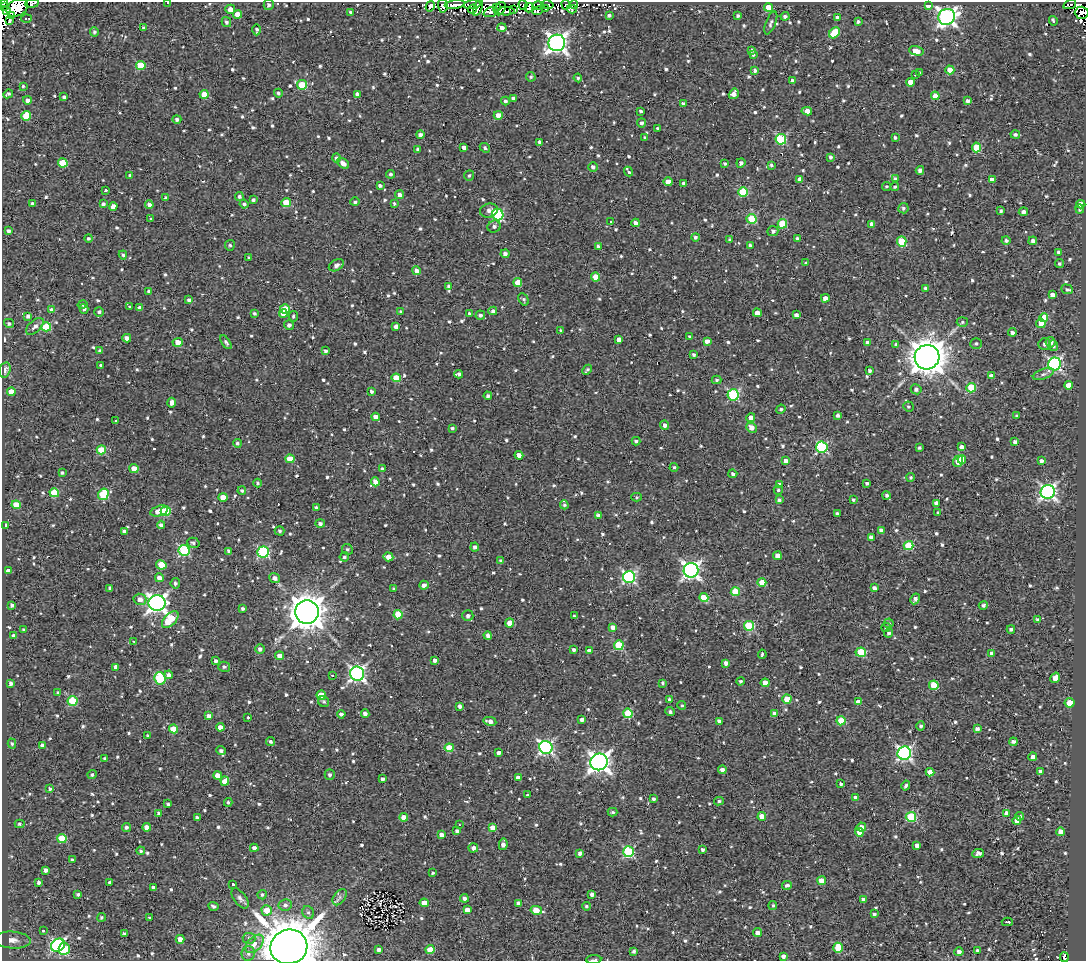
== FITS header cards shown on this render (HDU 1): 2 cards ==
NAXIS1  =                 1084
NAXIS2  =                  959

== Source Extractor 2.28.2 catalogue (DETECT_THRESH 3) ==
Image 1084 x 959 px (HDU 1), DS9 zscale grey, 1 PNG px = 1 image px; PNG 1088 x 963 px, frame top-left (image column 1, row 959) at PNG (2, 2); each listed source drawn as its Kron ellipse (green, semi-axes under 4 px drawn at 4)
Background 1.59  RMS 4.8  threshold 14.5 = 3 sigma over >= 5 px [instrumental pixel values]
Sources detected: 996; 8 with non-positive FLUX_AUTO (blend fragments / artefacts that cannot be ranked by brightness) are neither listed nor drawn; of the other 988, the 500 brightest by FLUX_AUTO listed and drawn (488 fainter detections omitted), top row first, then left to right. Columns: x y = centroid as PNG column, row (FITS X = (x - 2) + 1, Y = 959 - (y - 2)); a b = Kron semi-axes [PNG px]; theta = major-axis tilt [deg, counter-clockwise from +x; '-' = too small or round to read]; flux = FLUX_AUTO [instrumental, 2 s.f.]
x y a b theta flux
4 3 4 3 - 5.1e+03
32 3 7 4 7 1.2e+03
168 3 3 2 - 1.0e+03
547 4 6 3 -12 1.2e+04
269 5 5 5 - 6.7e+02
443 5 7 4 -84 1.8e+03
455 5 10 3 7 5.0e+03
472 5 8 3 7 2.1e+03
523 5 5 2 - 2.3e+03
566 5 5 3 - 4.5e+03
574 5 4 3 - 7.1e+02
928 5 4 3 - 2.4e+03
1070 5 6 3 23 6.3e+02
430 6 5 3 - 1.9e+03
538 6 5 4 - 4.8e+03
3 7 3 2 - 6.0e+02
478 7 9 4 72 7.4e+02
17 8 11 8 28 6.0e+04
497 8 4 2 - 1.5e+03
529 8 5 3 - 3.1e+03
769 8 4 4 - 7.1e+03
230 9 5 4 - 2.6e+03
473 9 5 3 - 1.0e+03
500 9 7 5 60 1.4e+03
545 9 3 2 - 5.7e+02
572 9 5 3 - 1.1e+03
7 10 2 2 - 1.6e+03
513 10 3 3 - 1.5e+03
506 11 8 3 0 1.1e+03
537 11 5 3 - 6.6e+02
350 12 3 3 - 8.5e+02
491 12 8 4 21 8.3e+02
1082 13 7 6 - 2.7e+03
238 14 4 4 - 6.0e+03
12 15 3 3 - 1.7e+03
609 15 3 3 - 7.5e+02
738 16 4 3 - 7.4e+02
785 16 4 4 - 1.0e+03
947 17 8 8 - 1.3e+05
26 18 5 3 - 1.1e+03
837 18 4 4 - 2.2e+03
10 20 3 3 - 1.8e+03
1053 21 5 3 - 9.4e+02
226 22 5 4 - 7.8e+02
858 22 3 3 - 8.0e+02
771 23 12 5 68 9.8e+02
144 28 4 3 - 9.6e+02
502 28 4 4 - 1.6e+03
257 30 6 4 -90 6.2e+02
94 32 5 4 - 7.9e+02
834 33 6 4 44 9.4e+03
557 43 8 8 - 1.6e+05
752 50 4 3 - 8.5e+02
916 51 7 4 -15 3.6e+03
753 55 4 3 - 6.2e+02
141 65 5 4 - 1.2e+04
755 70 4 3 - 1.2e+03
950 70 4 4 - 6.2e+03
919 73 3 3 - 1.5e+03
915 75 3 2 - 1.9e+03
531 77 5 4 - 6.0e+02
578 78 4 4 - 6.3e+02
792 81 3 3 - 1.1e+03
910 82 4 4 - 3.1e+03
302 85 5 5 - 1.4e+04
23 86 3 3 - 6.0e+02
278 93 4 4 - 6.7e+02
8 94 5 3 - 6.7e+02
204 94 4 4 - 4.6e+03
358 94 4 4 - 1.5e+03
734 94 6 4 57 1.5e+03
935 96 4 4 - 4.2e+03
64 97 4 3 - 6.2e+02
513 98 4 4 - 1.6e+03
27 100 4 4 - 1.4e+03
505 101 4 4 - 6.8e+02
968 101 3 3 - 1.0e+03
683 104 4 3 - 1.0e+03
641 111 3 3 - 6.7e+02
807 111 5 4 - 3.0e+03
498 115 4 4 - 2.8e+03
26 116 5 4 - 9.6e+03
177 119 4 4 - 9.5e+02
642 123 4 4 - 1.0e+03
658 129 4 3 - 1.1e+03
420 135 4 3 - 1.2e+03
1015 135 5 4 - 9.3e+02
645 138 4 3 - 6.5e+02
895 138 3 3 - 6.8e+02
781 139 5 5 - 2.4e+04
540 142 4 3 - 1.0e+03
464 147 4 3 - 1.4e+03
976 147 5 4 - 1.1e+04
485 148 5 4 - 6.6e+02
418 149 4 4 - 6.6e+02
830 157 4 4 - 8.2e+02
336 158 5 4 - 1.1e+03
63 163 4 4 - 1.1e+04
343 163 7 4 -37 2.0e+03
741 163 5 4 - 1.0e+03
725 164 3 3 - 5.8e+02
771 165 4 3 - 5.6e+02
593 167 5 4 - 1.2e+03
920 170 4 3 - 1.4e+03
628 172 5 3 - 1.6e+03
391 174 4 4 - 7.1e+02
130 175 3 3 - 5.7e+02
469 176 5 5 - 6.6e+02
800 179 4 4 - 1.6e+03
895 179 4 3 - 7.4e+02
992 180 4 4 - 2.3e+03
668 182 4 4 - 4.7e+03
684 184 4 3 - 1.4e+03
380 186 3 3 - 9.0e+02
887 186 4 4 - 5.7e+02
895 187 4 3 - 5.9e+02
106 190 3 3 - 7.1e+02
743 192 5 4 - 1.5e+04
400 195 4 4 - 1.7e+03
239 196 4 4 - 9.0e+02
166 198 4 3 - 7.8e+02
253 200 3 3 - 6.8e+02
355 202 5 4 - 6.2e+02
286 203 5 4 - 7.8e+03
394 203 4 3 - 5.7e+02
32 204 4 3 - 8.7e+02
103 204 4 3 - 7.6e+02
244 204 4 4 - 7.6e+02
1081 204 4 4 - 3.1e+03
149 205 4 4 - 1.4e+03
113 206 4 4 - 3.1e+03
903 208 5 5 - 8.8e+02
1080 209 4 4 - 7.2e+02
489 210 9 7 18 1.5e+03
1001 211 4 3 - 6.4e+02
1023 212 4 4 - 1.2e+03
498 215 6 5 - 3.2e+04
150 218 3 3 - 8.6e+02
751 219 5 5 - 1.5e+04
611 221 3 3 - 5.9e+02
636 223 4 4 - 1.7e+03
782 224 5 4 - 1.4e+04
872 224 4 4 - 1.5e+03
494 226 6 6 - 1.1e+03
8 231 4 3 - 9.0e+02
773 231 5 5 - 1.0e+03
695 237 4 4 - 9.7e+02
89 238 4 4 - 6.5e+02
797 238 3 3 - 6.3e+02
730 240 4 3 - 6.9e+02
1006 241 4 4 - 9.0e+02
1033 241 4 4 - 1.3e+03
902 242 5 4 - 1.4e+04
230 245 5 5 - 6.8e+02
598 246 3 3 - 7.8e+02
750 246 4 4 - 1.1e+03
1059 252 4 4 - 8.7e+02
505 254 4 4 - 1.4e+03
123 255 4 3 - 6.2e+02
249 258 3 3 - 6.1e+02
806 263 4 3 - 8.4e+02
1059 263 5 4 - 7.1e+02
336 265 8 5 28 1.2e+03
416 271 4 4 - 2.2e+03
596 277 4 4 - 5.4e+03
518 283 4 4 - 6.4e+03
449 286 4 3 - 1.1e+03
925 288 4 3 - 6.8e+02
1067 289 6 4 -21 9.4e+02
149 291 4 3 - 9.0e+02
1052 295 4 4 - 1.9e+03
825 298 4 4 - 1.8e+03
524 299 6 4 -60 6.1e+02
189 300 4 4 - 1.0e+03
83 305 5 3 - 5.5e+02
130 307 4 3 - 5.9e+02
140 308 4 4 - 1.6e+03
84 309 5 4 - 1.2e+03
285 309 5 4 - 1.2e+04
52 310 4 4 - 1.9e+03
493 311 4 4 - 9.4e+02
99 312 5 5 - 7.8e+02
401 312 4 3 - 6.6e+02
254 313 4 3 - 5.7e+02
757 313 4 4 - 2.7e+03
283 314 4 4 - 3.0e+03
469 314 3 3 - 6.3e+02
480 315 5 4 - 9.6e+02
796 315 4 4 - 1.1e+03
28 316 4 3 - 1.0e+03
293 316 5 4 - 6.6e+02
1044 317 4 4 - 7.2e+03
962 322 5 5 - 5.6e+02
9 323 5 4 - 7.2e+02
1041 323 4 4 - 3.6e+03
289 325 5 4 - 1.2e+03
35 326 11 6 43 1.6e+03
396 326 4 4 - 1.6e+03
46 327 5 4 - 1.4e+04
561 331 4 3 - 6.4e+02
1012 332 4 4 - 1.1e+03
690 337 4 3 - 8.7e+02
127 338 4 4 - 1.6e+03
619 340 4 4 - 1.9e+03
707 341 4 4 - 1.8e+03
178 342 5 4 - 3.8e+03
226 342 8 4 -56 9.8e+02
867 342 4 4 - 6.9e+02
1051 342 5 5 - 1.7e+03
976 344 6 5 - 7.5e+02
1045 344 6 5 - 1.3e+03
896 345 4 3 - 6.1e+02
1053 346 5 5 - 9.5e+02
100 351 4 3 - 8.7e+02
326 351 3 3 - 7.4e+02
694 354 3 3 - 6.8e+02
927 357 12 12 - 6.8e+05
1054 364 6 6 - 6.8e+04
101 365 3 3 - 5.6e+02
5 370 8 5 75 2.1e+03
587 370 5 3 - 6.1e+02
869 370 3 3 - 7.4e+02
458 374 4 4 - 7.9e+02
1043 374 11 5 20 1.1e+03
991 376 4 4 - 2.2e+03
396 378 4 4 - 8.4e+03
717 380 5 4 - 6.1e+02
1069 385 4 4 - 5.1e+03
971 388 5 4 - 1.2e+04
916 389 5 5 - 1.1e+03
371 391 4 3 - 7.7e+02
11 392 4 4 - 3.5e+03
733 395 6 5 - 3.3e+04
488 396 4 4 - 9.1e+02
172 403 5 4 - 1.8e+03
908 406 5 5 - 5.6e+02
781 409 4 4 - 6.7e+02
838 415 4 3 - 1.0e+03
1017 416 3 3 - 7.2e+02
375 417 4 4 - 2.6e+03
751 418 4 4 - 2.4e+03
116 421 3 3 - 1.2e+03
665 425 5 4 - 1.3e+03
452 428 3 3 - 6.4e+02
751 428 5 5 - 2.6e+03
636 441 4 3 - 6.4e+02
1015 442 4 3 - 1.1e+03
237 443 4 4 - 6.4e+02
822 447 6 5 - 3.6e+04
961 447 3 3 - 1.7e+03
919 448 4 3 - 7.2e+02
101 450 5 4 - 9.4e+03
519 455 4 4 - 1.8e+03
290 459 4 4 - 6.2e+03
962 459 4 4 - 3.4e+03
786 461 4 4 - 2.2e+03
958 461 6 5 - 5.8e+03
1041 461 4 3 - 1.2e+03
674 467 4 4 - 5.7e+02
134 469 4 4 - 4.3e+03
382 469 3 3 - 8.0e+02
62 473 3 3 - 5.6e+02
733 474 4 4 - 7.7e+02
911 477 4 4 - 5.7e+02
375 482 4 4 - 2.5e+03
258 483 4 3 - 5.7e+02
867 483 4 3 - 9.0e+02
780 485 4 4 - 1.9e+03
778 490 4 4 - 5.6e+02
242 491 4 4 - 6.3e+02
1048 492 7 7 - 1.0e+05
54 493 4 4 - 9.6e+03
103 494 6 5 - 1.7e+04
886 495 4 4 - 8.7e+02
223 497 4 4 - 4.6e+03
636 497 5 4 - 5.5e+02
779 500 4 3 - 8.3e+02
853 500 3 3 - 5.8e+02
936 503 4 4 - 1.8e+03
16 505 4 4 - 7.1e+03
564 505 4 4 - 6.0e+02
317 508 4 4 - 1.0e+03
159 511 9 5 17 4.1e+03
166 511 5 4 - 1.5e+04
837 513 4 3 - 6.3e+02
938 513 4 3 - 7.9e+02
598 516 4 4 - 1.8e+03
320 523 5 4 - 9.4e+02
6 525 4 3 - 6.2e+02
161 525 4 4 - 1.2e+03
881 530 4 4 - 1.6e+03
280 531 5 4 - 6.5e+02
125 532 4 4 - 1.4e+03
871 537 4 4 - 2.0e+03
193 543 6 5 - 6.7e+02
908 546 5 4 - 1.7e+04
475 547 4 4 - 1.1e+03
347 549 6 5 - 5.8e+02
184 550 5 5 - 2.9e+04
229 551 4 3 - 1.1e+03
263 552 6 5 - 3.6e+04
777 556 4 4 - 2.4e+03
344 557 5 4 - 7.2e+02
388 557 5 4 - 3.2e+03
501 561 4 4 - 9.9e+02
161 565 5 4 - 6.2e+03
691 570 7 7 - 1.3e+05
8 571 4 3 - 1.2e+03
629 577 6 6 - 5.5e+04
159 578 4 4 - 2.4e+03
275 578 5 4 - 1.6e+03
762 582 4 4 - 6.0e+03
175 583 5 5 - 7.8e+02
424 585 5 4 - 1.6e+03
110 588 4 3 - 6.8e+02
874 588 4 4 - 1.1e+03
394 589 3 3 - 6.0e+02
735 592 4 4 - 1.1e+04
704 598 5 4 - 6.4e+03
140 599 6 5 - 2.0e+03
915 599 5 4 - 1.2e+03
157 603 8 8 - 1.4e+05
12 605 4 3 - 8.2e+02
983 605 4 4 - 9.8e+02
242 608 3 3 - 6.3e+02
307 612 12 12 - 6.5e+05
398 615 4 4 - 8.0e+03
468 616 5 5 - 1.3e+03
574 616 3 3 - 6.1e+02
170 619 10 5 44 1.4e+04
1037 619 3 3 - 5.7e+02
510 623 4 4 - 3.5e+03
889 623 5 4 - 6.7e+02
749 626 5 5 - 2.0e+04
613 627 4 4 - 1.6e+03
886 627 5 4 - 6.5e+02
1011 629 4 3 - 8.6e+02
24 630 3 3 - 6.2e+02
889 633 4 4 - 9.5e+02
14 636 4 4 - 1.7e+03
488 636 4 4 - 1.2e+03
134 641 3 3 - 6.6e+02
619 645 5 5 - 1.7e+04
260 649 5 5 - 1.2e+03
574 650 4 3 - 1.0e+03
589 651 4 3 - 1.6e+03
861 652 5 4 - 1.6e+04
762 654 5 3 - 6.0e+02
992 654 4 4 - 2.0e+03
280 656 4 4 - 3.8e+03
435 660 4 3 - 1.3e+03
216 661 4 3 - 9.1e+02
726 663 4 4 - 1.4e+03
116 667 4 4 - 1.9e+03
224 667 6 5 - 8.2e+02
357 674 7 7 - 9.8e+04
169 675 4 4 - 1.5e+03
332 675 3 3 - 1.0e+03
160 678 6 5 - 2.2e+04
1055 678 5 4 - 3.3e+03
741 681 4 4 - 5.5e+02
11 683 4 3 - 1.2e+03
663 683 4 3 - 6.2e+02
765 683 4 4 - 3.5e+03
934 685 5 4 - 1.0e+04
58 693 4 3 - 5.5e+02
321 695 4 4 - 8.8e+03
787 699 4 4 - 8.2e+03
670 700 4 4 - 8.0e+02
72 701 5 5 - 1.3e+04
324 702 6 5 - 5.6e+02
858 702 4 4 - 2.4e+03
1069 703 5 5 - 9.7e+03
460 706 4 3 - 1.1e+03
682 706 4 4 - 5.6e+02
670 712 5 4 - 7.9e+02
365 713 4 4 - 1.3e+03
628 713 5 4 - 1.2e+04
341 714 4 4 - 1.1e+03
775 714 4 4 - 2.3e+03
209 716 4 4 - 1.8e+03
248 717 3 3 - 4.5e+03
582 719 4 4 - 1.5e+03
490 721 6 4 -12 1.8e+03
719 721 4 3 - 1.4e+03
841 721 4 4 - 9.0e+03
921 726 4 4 - 7.4e+02
220 727 4 4 - 2.2e+03
173 729 4 4 - 8.1e+03
977 729 4 3 - 1.2e+03
148 736 3 3 - 6.3e+02
271 742 5 4 - 6.9e+02
1013 742 4 3 - 1.3e+03
12 743 5 4 - 6.4e+02
42 746 4 4 - 1.5e+03
546 747 7 6 - 7.4e+04
449 748 4 4 - 9.6e+03
221 751 5 4 - 1.0e+03
499 753 4 3 - 1.2e+03
904 753 7 6 - 8.0e+04
1033 757 4 4 - 1.6e+03
105 758 4 3 - 7.7e+02
599 762 8 8 - 2.0e+05
722 770 4 4 - 1.5e+03
1040 771 4 4 - 1.3e+03
930 772 4 4 - 2.8e+03
92 775 4 4 - 6.3e+02
218 775 4 4 - 3.1e+03
330 775 5 5 - 8.3e+02
518 778 4 4 - 2.3e+03
382 779 4 3 - 8.4e+02
225 781 4 4 - 3.2e+03
841 784 3 3 - 7.2e+02
906 785 5 3 - 7.6e+02
50 789 4 4 - 6.4e+02
528 795 3 3 - 4.1e+03
856 798 4 4 - 2.7e+03
653 799 4 4 - 8.5e+02
719 801 5 4 - 5.8e+02
228 802 4 3 - 6.4e+02
168 804 4 3 - 5.8e+02
613 812 5 4 - 5.7e+02
159 813 4 3 - 7.3e+02
1006 814 4 4 - 3.8e+03
1019 816 4 4 - 8.0e+02
197 817 4 3 - 9.2e+02
404 817 4 4 - 2.9e+03
762 817 4 4 - 5.9e+03
911 817 5 5 - 2.3e+04
1017 820 4 4 - 2.0e+03
20 824 5 4 - 6.3e+02
459 825 3 2 - 1.7e+03
126 827 4 4 - 9.7e+02
147 827 4 4 - 2.5e+03
861 827 4 4 - 1.8e+03
492 828 4 4 - 3.6e+03
457 831 4 4 - 1.0e+03
859 832 4 4 - 5.8e+03
1060 832 4 4 - 2.8e+03
442 835 4 4 - 1.8e+03
62 838 4 4 - 9.9e+03
503 844 6 4 80 1.5e+03
917 845 4 4 - 2.1e+03
254 848 4 4 - 1.4e+03
473 848 4 4 - 1.6e+03
702 850 3 3 - 9.2e+02
141 851 4 4 - 5.8e+02
629 852 5 5 - 3.1e+04
580 853 4 3 - 1.4e+03
978 853 6 4 7 1.2e+03
72 860 4 3 - 6.5e+02
46 870 4 4 - 1.1e+03
433 873 3 3 - 5.6e+02
822 881 4 4 - 5.9e+03
39 882 4 3 - 8.6e+02
110 883 4 3 - 7.6e+02
233 884 3 3 - 1.1e+03
787 885 5 4 - 7.9e+02
153 888 4 4 - 1.5e+03
78 894 3 3 - 6.0e+02
592 894 4 4 - 1.4e+03
262 895 4 4 - 6.0e+02
340 897 9 5 53 1.1e+03
240 898 11 6 -53 1.3e+03
464 898 4 4 - 1.1e+03
863 899 4 3 - 1.1e+03
424 903 4 4 - 4.1e+03
518 903 4 4 - 1.0e+03
285 905 7 5 9 1.0e+03
773 905 4 4 - 5.7e+02
214 906 5 3 - 6.7e+02
586 906 4 4 - 5.6e+02
267 910 5 5 - 4.8e+03
467 910 4 4 - 2.9e+03
536 910 6 4 -13 8.5e+03
308 912 7 5 -59 7.9e+02
874 914 4 3 - 7.6e+02
102 917 4 4 - 5.9e+02
150 917 3 3 - 1.4e+03
1007 922 5 3 - 1.1e+03
43 931 4 3 - 1.0e+03
757 933 4 4 - 1.6e+03
124 934 3 3 - 6.9e+02
249 938 6 5 - 1.2e+03
180 939 4 4 - 2.7e+03
12 940 18 8 -3 3.4e+03
255 944 11 6 45 3.0e+03
58 945 7 6 - 4.4e+04
289 947 18 17 - 1.6e+06
838 948 5 4 - 9.2e+03
64 949 6 5 - 1.5e+04
379 949 4 3 - 1.2e+03
430 950 4 4 - 6.8e+03
977 950 3 3 - 8.7e+02
634 951 4 3 - 7.5e+02
959 952 4 4 - 1.4e+03
248 954 7 6 - 1.1e+03
783 956 4 3 - 1.3e+03
1064 957 5 3 - 8.7e+02
594 960 7 2 5 6.8e+02
At the frame edge (FLAGS 8, measured only in part): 7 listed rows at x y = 4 3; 32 3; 168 3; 17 8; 1082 13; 289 947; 594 960
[488 fainter detections neither listed nor drawn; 8 non-positive-flux detections neither listed nor drawn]